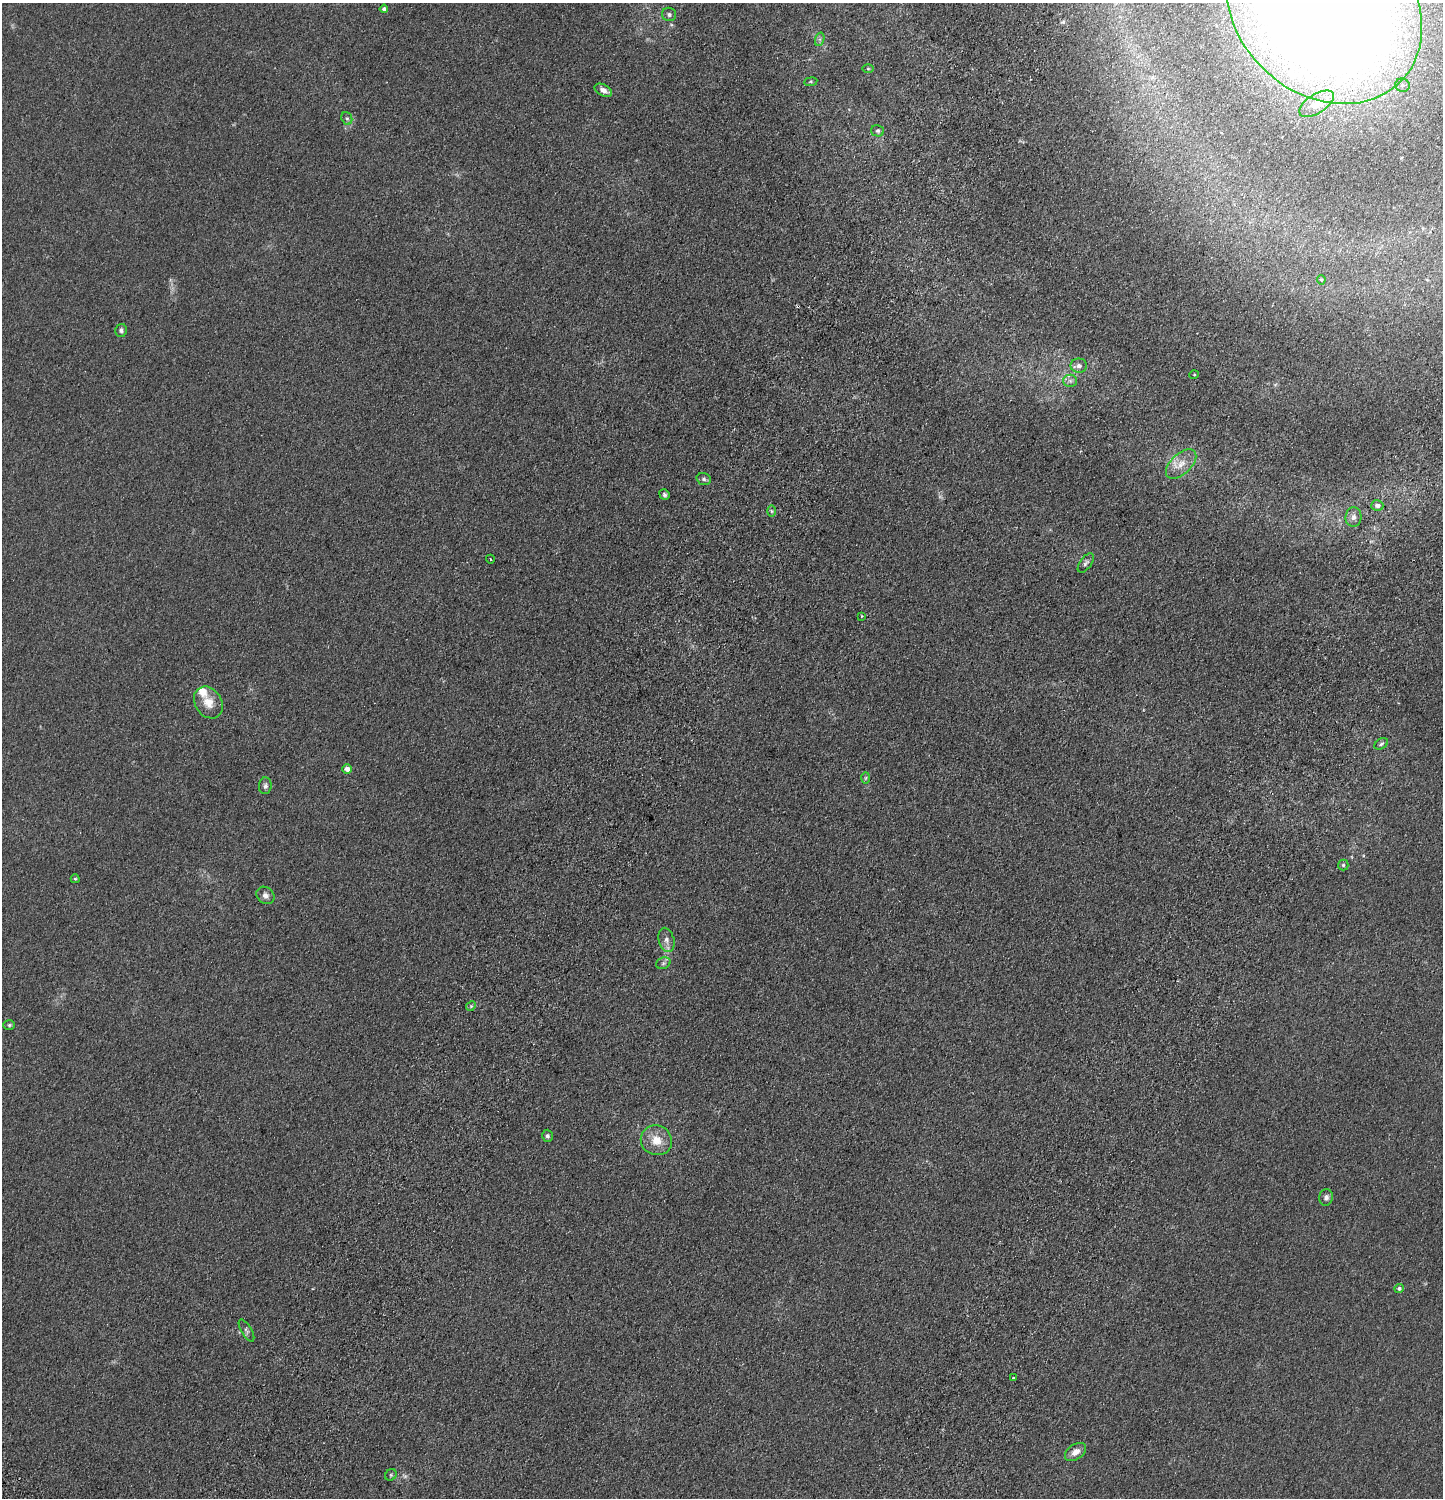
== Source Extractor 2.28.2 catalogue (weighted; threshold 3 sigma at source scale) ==
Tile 10 of 4 x 4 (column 2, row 3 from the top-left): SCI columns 1824-3264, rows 1590-3085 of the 6395 x 6169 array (HDU 1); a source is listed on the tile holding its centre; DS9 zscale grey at full resolution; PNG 1445 x 1500 px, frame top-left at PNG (2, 3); each listed source drawn as its Kron ellipse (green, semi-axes under 4 px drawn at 4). Shown black and unused: <1% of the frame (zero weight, under 2 of 4 exposures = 4% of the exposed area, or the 3 px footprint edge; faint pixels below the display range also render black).
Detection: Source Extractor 2.28.2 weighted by HDU 2 'WHT'; one run over the whole footprint, this tile lists its part. Background 0.0898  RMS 0.0089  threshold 0.0401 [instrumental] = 3 sigma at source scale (4.5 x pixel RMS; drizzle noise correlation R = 1.50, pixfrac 1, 0.05/0.05 arcsec/px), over >= 5 px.
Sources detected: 50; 1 too faint to see at this stretch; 1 cosmic-ray / hot-pixel residue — neither listed nor drawn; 3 inside a brighter listed object's ellipse — not listed separately; the other 45 listed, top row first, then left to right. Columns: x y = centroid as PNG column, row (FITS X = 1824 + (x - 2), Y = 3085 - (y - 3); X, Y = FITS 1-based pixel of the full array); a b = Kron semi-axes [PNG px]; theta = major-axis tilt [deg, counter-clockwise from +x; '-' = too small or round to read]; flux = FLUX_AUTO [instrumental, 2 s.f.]
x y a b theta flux
1324 8 106 86 -42 2100
384 9 4 4 - 2
669 14 7 6 - 1.8
820 39 7 4 72 1.6
868 69 6 4 0 0.76
811 82 6 3 8 0.81
1402 85 7 6 - 2.6
603 90 9 5 -28 4.1
1317 104 19 9 32 8.9
347 118 6 5 - 1.4
878 131 6 5 - 1.4
1321 280 5 4 - 0.92
121 330 6 6 - 1.8
1079 366 8 7 - 3.4
1194 375 5 3 - 0.62
1070 381 6 6 - 2.2
1181 464 18 10 43 9.1
704 479 7 5 -18 1.7
664 495 5 5 - 1.7
1377 506 6 5 - 3.1
771 511 6 4 -89 1.1
1353 517 10 8 85 3.8
490 559 4 3 - 0.54
1086 563 11 5 54 2.2
861 616 4 2 - 0.66
208 702 17 13 -57 10
1381 744 7 5 31 1.5
347 769 4 4 - 5.3
866 778 6 4 88 1.1
265 786 8 6 85 2.2
1343 865 5 5 - 1.1
75 879 4 4 - 0.97
265 895 10 8 -41 3.4
666 940 12 7 -75 4.1
663 963 7 5 21 1.6
471 1006 5 4 - 1
9 1025 6 5 - 1.2
547 1136 6 5 - 1.7
656 1140 16 14 -28 12
1326 1197 8 7 - 2.6
1399 1289 5 4 - 1.7
246 1330 12 5 -59 2
1013 1378 3 3 - 0.86
1075 1452 12 7 34 6.2
391 1475 6 5 - 1.2
Isophote crosses this tile's border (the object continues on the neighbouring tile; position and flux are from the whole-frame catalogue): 1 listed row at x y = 1324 8